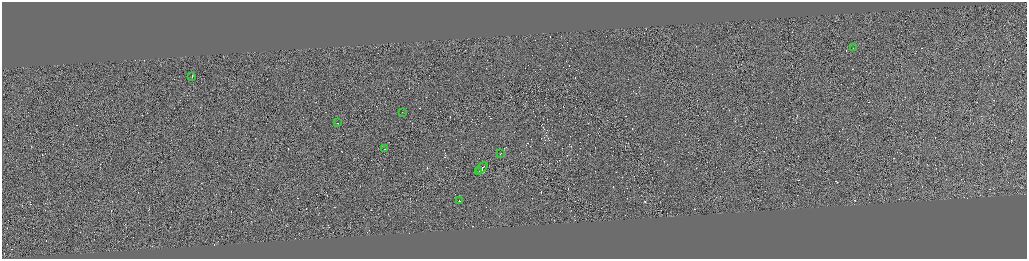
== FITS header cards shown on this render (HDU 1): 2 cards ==
NAXIS1  =                 4100
NAXIS2  =                 1026

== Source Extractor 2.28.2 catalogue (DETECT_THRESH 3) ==
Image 4100 x 1026 px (HDU 1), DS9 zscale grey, zoomed out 1/4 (1 PNG px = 4 x 4 image px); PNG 1029 x 261 px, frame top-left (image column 3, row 1026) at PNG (2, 2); each listed source drawn as its Kron ellipse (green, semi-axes under 4 px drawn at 4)
Background 0.758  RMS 4.1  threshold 12.4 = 3 sigma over >= 5 px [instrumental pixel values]
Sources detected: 524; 515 cannot appear on this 1/4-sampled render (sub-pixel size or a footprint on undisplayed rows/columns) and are neither listed nor drawn; the other 9 listed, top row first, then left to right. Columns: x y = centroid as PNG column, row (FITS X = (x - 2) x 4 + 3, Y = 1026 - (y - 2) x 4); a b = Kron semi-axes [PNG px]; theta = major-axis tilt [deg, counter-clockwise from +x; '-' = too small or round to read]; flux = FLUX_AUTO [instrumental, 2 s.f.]
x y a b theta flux
853 48 2 1 - 19000
192 77 2 1 - 24000
402 112 2 1 - 12000
337 123 2 1 - 25000
385 149 2 1 - 21000
500 153 2 1 - 15000
482 168 7 1 43 50000
478 171 2 1 - 20000
459 201 2 1 - 17000
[515 sub-pixel or undisplayed-footprint detections neither listed nor drawn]